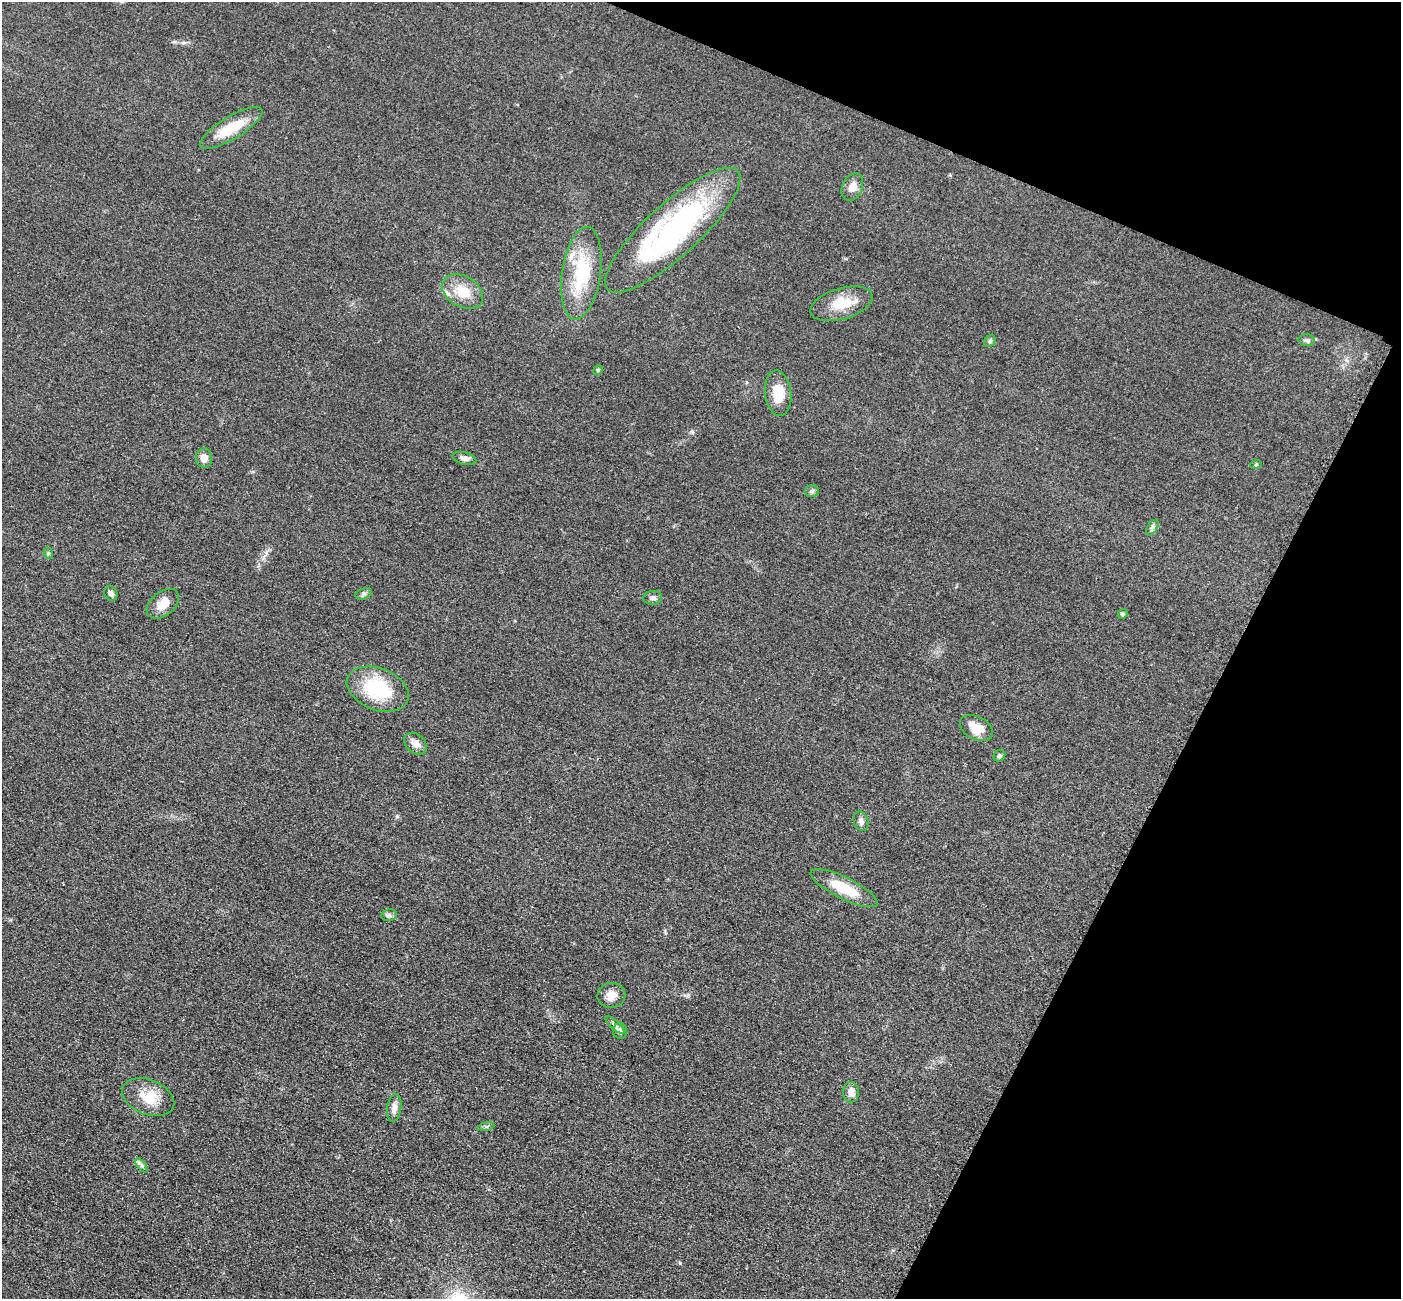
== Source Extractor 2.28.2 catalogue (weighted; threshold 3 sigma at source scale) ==
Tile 8 of 4 x 4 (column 4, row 2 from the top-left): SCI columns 4224-5622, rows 2898-4194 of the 5647 x 5660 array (HDU 1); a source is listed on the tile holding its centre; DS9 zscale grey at full resolution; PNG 1403 x 1301 px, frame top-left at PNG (2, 2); each listed source drawn as its Kron ellipse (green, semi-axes under 4 px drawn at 4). Shown black and unused: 21% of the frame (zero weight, under 3 of 4 exposures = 3% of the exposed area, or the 3 px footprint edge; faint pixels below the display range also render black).
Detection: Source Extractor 2.28.2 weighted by HDU 2 'WHT'; one run over the whole footprint, this tile lists its part. Background 0.0486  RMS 0.0085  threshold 0.0382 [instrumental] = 3 sigma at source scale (4.5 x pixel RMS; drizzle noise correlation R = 1.50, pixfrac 1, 0.05/0.05 arcsec/px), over >= 5 px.
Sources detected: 37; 1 inside a brighter listed object's ellipse — not listed separately; the other 36 listed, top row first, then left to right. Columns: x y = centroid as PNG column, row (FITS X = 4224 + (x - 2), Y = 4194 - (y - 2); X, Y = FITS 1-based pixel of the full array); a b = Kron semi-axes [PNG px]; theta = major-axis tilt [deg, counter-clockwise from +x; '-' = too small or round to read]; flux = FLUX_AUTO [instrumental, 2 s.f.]
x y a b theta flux
231 128 36 11 31 26
852 187 14 10 66 7.3
673 230 88 26 42 180
581 273 47 19 82 54
463 292 22 15 -31 19
841 304 32 15 17 20
1306 340 8 6 -2 2.2
990 341 6 5 - 1.4
598 370 5 4 - 0.85
778 393 23 13 -83 16
204 458 9 8 - 6.8
464 458 12 6 -14 3.4
1256 464 6 3 19 0.85
812 491 7 6 - 2
1152 528 8 5 59 2.1
48 553 6 4 -72 1.1
111 594 7 6 - 2.8
364 594 8 5 20 2.1
653 598 9 7 5 2.8
163 604 18 12 39 11
1123 614 5 4 - 1.2
378 689 32 21 -21 48
976 728 18 11 -28 12
416 744 13 9 -41 6.2
999 756 6 5 - 1.5
861 821 10 7 -74 3.4
844 888 37 11 -26 25
389 915 8 6 10 2.1
611 995 14 12 11 7.4
615 1025 12 4 -42 2.5
620 1031 8 7 - 2.5
851 1092 10 8 89 6.2
148 1097 27 17 -21 20
394 1108 14 7 81 5.4
486 1126 8 4 8 1.5
141 1165 8 4 -52 1.9